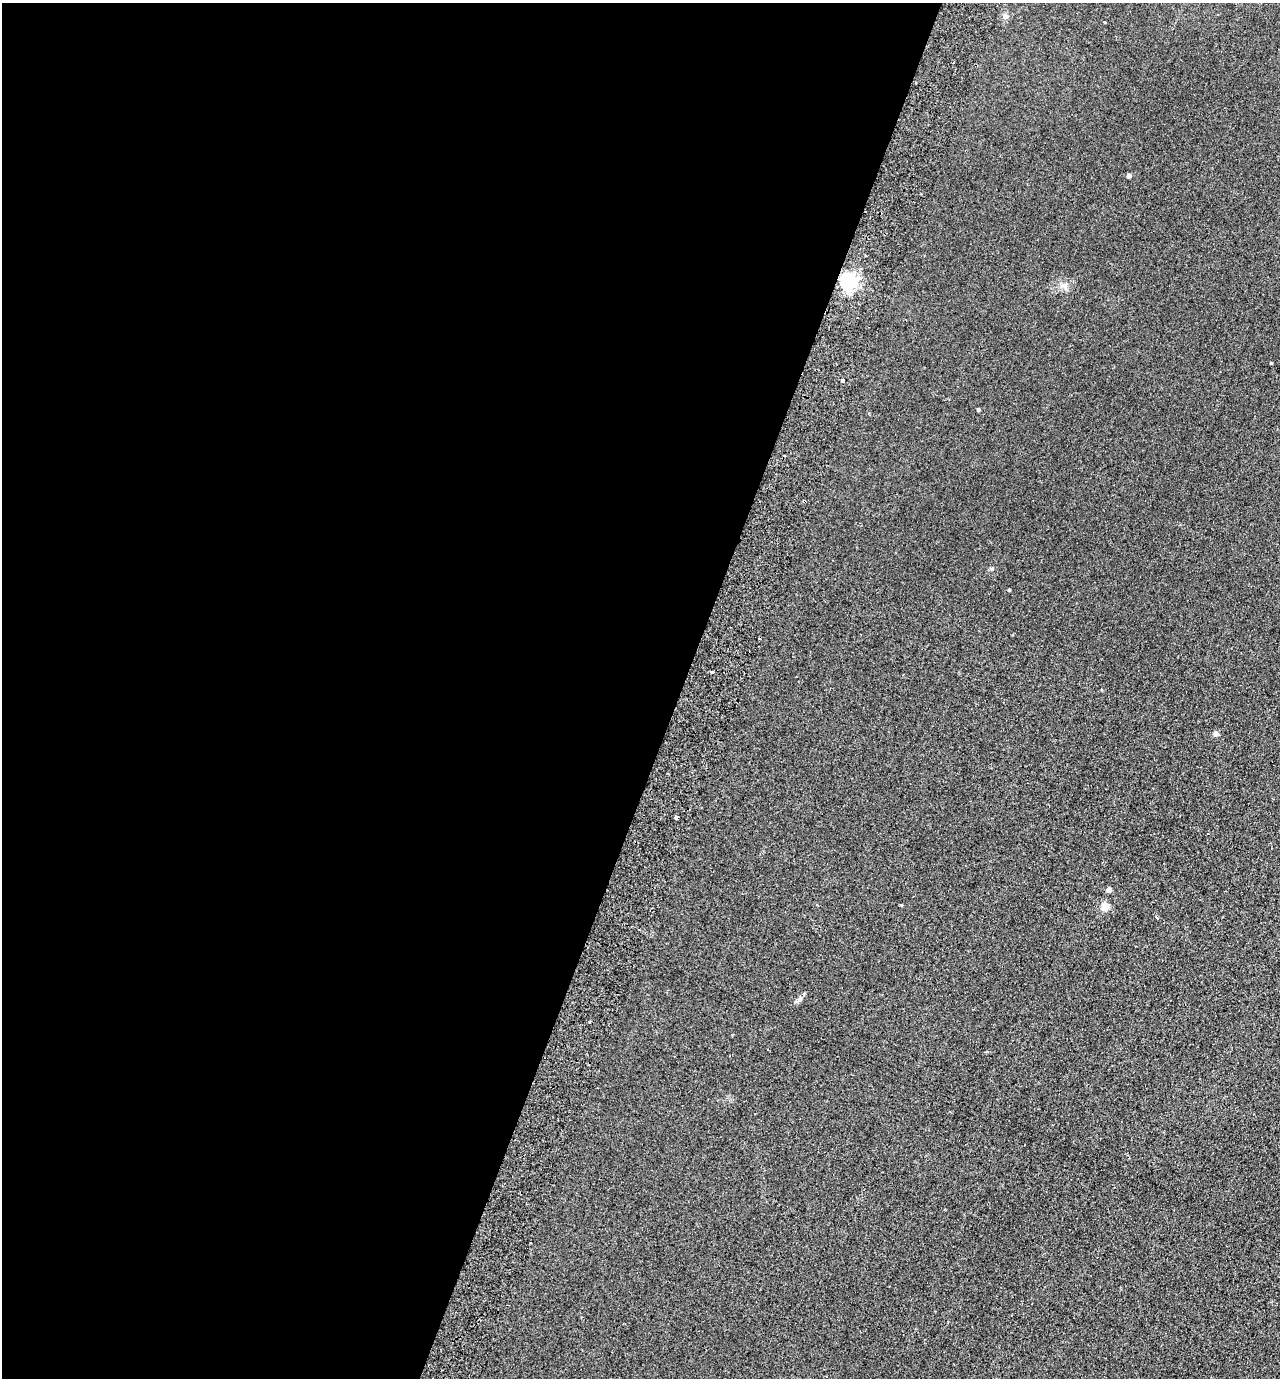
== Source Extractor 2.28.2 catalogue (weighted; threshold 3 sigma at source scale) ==
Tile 5 of 4 x 4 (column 1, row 2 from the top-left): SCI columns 195-1472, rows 2780-4155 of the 5630 x 5558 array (HDU 1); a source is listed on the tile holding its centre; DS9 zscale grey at full resolution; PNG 1282 x 1380 px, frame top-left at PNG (2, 3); no overlay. Shown black and unused: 53% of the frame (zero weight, under 2 of 3 exposures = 3% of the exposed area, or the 3 px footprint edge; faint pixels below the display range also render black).
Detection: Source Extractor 2.28.2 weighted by HDU 2 'WHT'; one run over the whole footprint, this tile lists its part. Background 0.116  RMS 0.012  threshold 0.0549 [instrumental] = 3 sigma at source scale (4.5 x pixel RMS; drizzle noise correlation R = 1.50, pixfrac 1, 0.05/0.05 arcsec/px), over >= 5 px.
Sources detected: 20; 1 cosmic-ray / hot-pixel residue — not listed; the other 19 listed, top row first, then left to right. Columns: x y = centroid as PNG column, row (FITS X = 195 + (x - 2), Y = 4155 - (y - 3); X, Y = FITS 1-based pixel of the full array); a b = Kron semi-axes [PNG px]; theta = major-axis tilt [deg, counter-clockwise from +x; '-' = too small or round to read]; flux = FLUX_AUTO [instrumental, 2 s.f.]
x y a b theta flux
1005 16 6 6 - 5.1
1105 22 3 2 - 2
1129 176 4 4 - 4.5
849 282 6 6 - 410
1063 286 9 5 -19 4
1271 363 3 2 - 1.1
842 380 3 3 - 1.7
978 409 4 3 - 1.5
1009 590 3 3 - 1.3
712 672 4 3 - 6.8
1215 734 4 4 - 7.1
675 817 3 3 - 2.6
1109 890 4 4 - 8.5
901 905 4 3 - 1.1
1105 906 5 5 - 36
1157 918 4 3 - 1.1
800 999 8 4 45 3
589 1022 3 2 - 1.5
987 1051 4 3 - 1.2
Unlisted compact peaks at least as high as the median listed source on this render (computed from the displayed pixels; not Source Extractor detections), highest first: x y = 992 569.